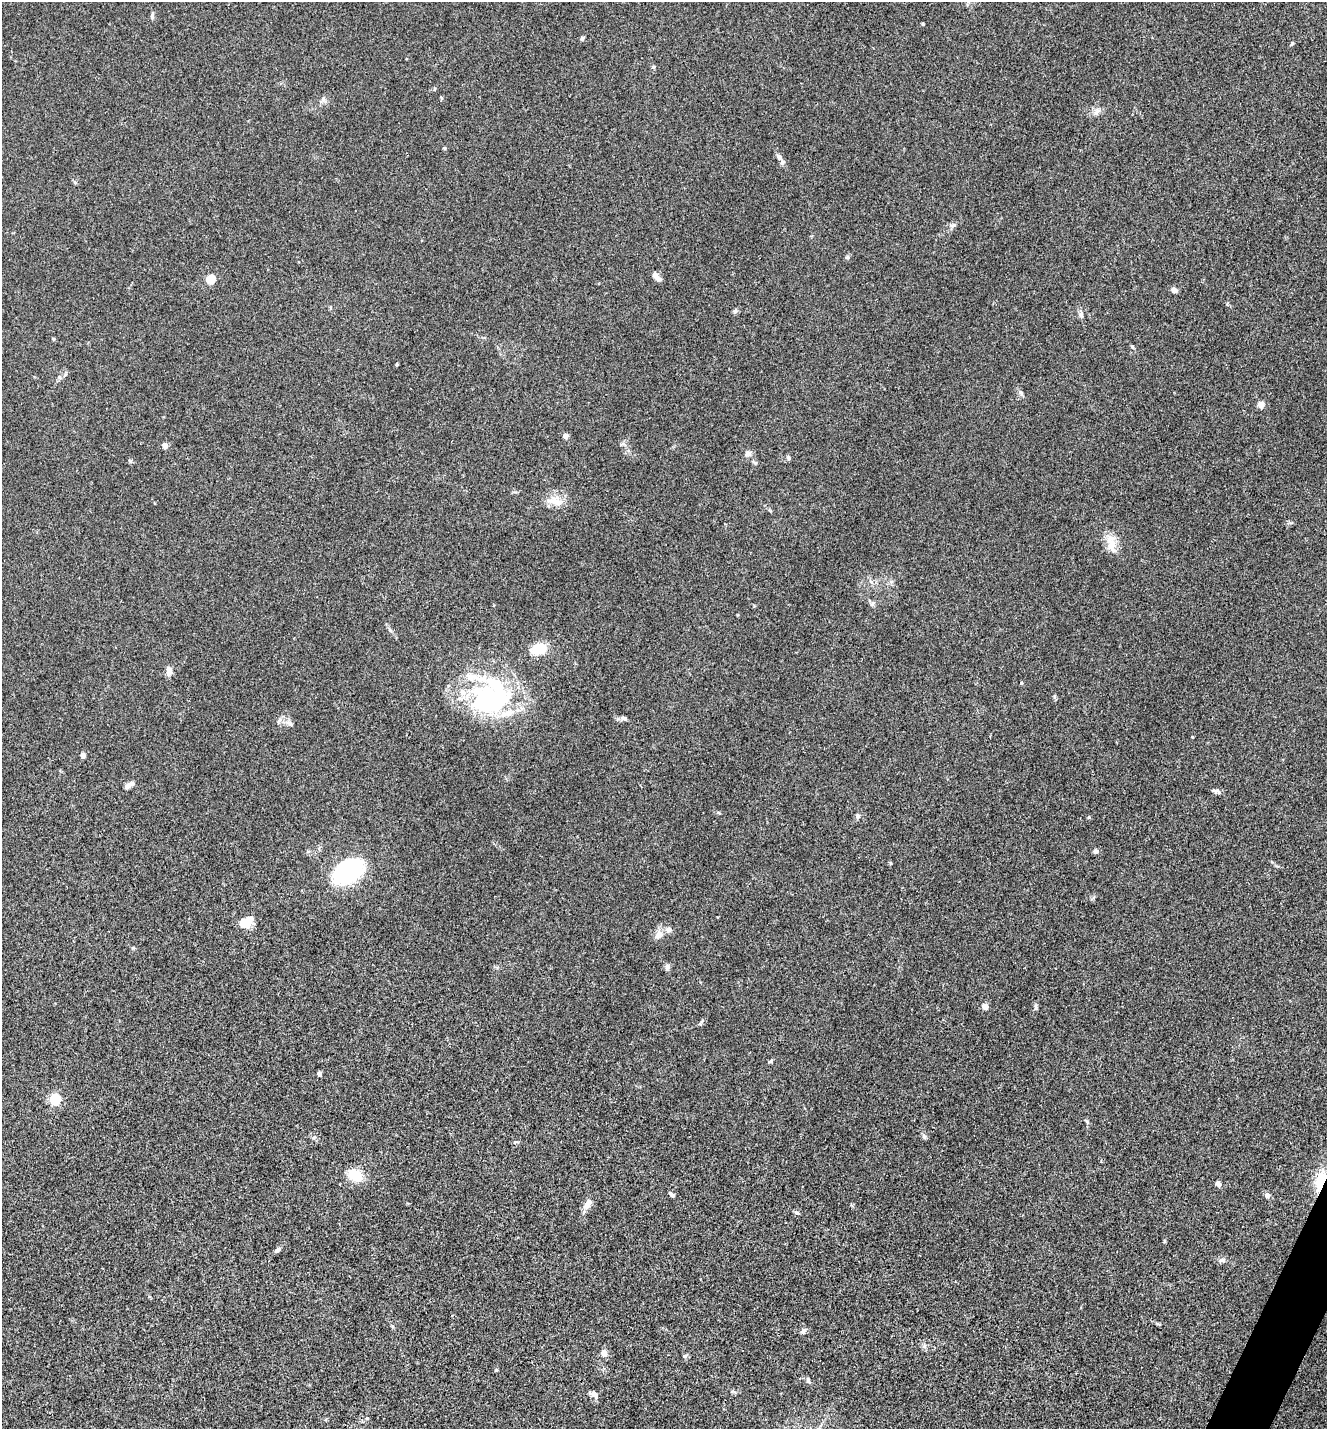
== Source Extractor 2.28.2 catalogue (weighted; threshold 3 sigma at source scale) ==
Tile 6 of 4 x 4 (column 2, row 2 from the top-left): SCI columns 1608-2932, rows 2859-4285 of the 5726 x 5715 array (HDU 1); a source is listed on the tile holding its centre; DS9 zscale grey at full resolution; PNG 1329 x 1431 px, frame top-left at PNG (2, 2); no overlay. Shown black and unused: <1% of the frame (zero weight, under 3 of 4 exposures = <1% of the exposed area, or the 3 px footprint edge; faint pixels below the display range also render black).
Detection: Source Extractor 2.28.2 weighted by HDU 2 'WHT'; one run over the whole footprint, this tile lists its part. Background 0.0238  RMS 0.0045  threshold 0.0202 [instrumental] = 3 sigma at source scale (4.5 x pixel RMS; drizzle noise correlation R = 1.50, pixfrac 1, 0.05/0.05 arcsec/px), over >= 5 px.
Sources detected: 79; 3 inside a brighter object's white glare — not listed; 5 inside a brighter listed object's ellipse — not listed separately; the other 71 listed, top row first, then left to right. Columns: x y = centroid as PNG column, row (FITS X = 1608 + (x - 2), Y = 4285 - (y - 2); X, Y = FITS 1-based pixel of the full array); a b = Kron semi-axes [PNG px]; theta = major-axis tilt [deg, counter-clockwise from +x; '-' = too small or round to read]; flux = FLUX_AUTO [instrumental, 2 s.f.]
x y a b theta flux
152 15 9 4 82 0.94
923 24 3 3 - 0.46
582 39 6 5 - 0.87
1292 43 5 4 - 0.49
653 67 5 3 - 0.51
323 99 6 6 - 1.1
1096 112 8 6 69 1.5
444 148 5 4 - 0.45
779 157 8 6 -47 1.6
953 225 10 4 18 1.2
847 257 5 5 - 0.63
656 277 11 6 -50 2.4
211 279 5 5 - 19
1174 290 6 5 - 1.8
735 311 6 6 - 0.86
1081 315 9 6 -89 1.2
53 339 5 4 - 0.48
1132 347 5 4 - 0.59
397 365 3 3 - 0.53
1021 393 7 4 -57 0.81
1261 405 6 6 - 3.2
565 436 4 4 - 3.2
165 446 4 4 - 4.4
748 454 8 7 - 1.6
788 458 6 5 - 0.82
558 502 24 11 -33 5.5
1112 544 28 10 -78 5.9
871 582 6 4 -20 0.83
539 649 13 8 15 12
169 671 9 6 90 3.1
1021 683 4 4 - 0.61
463 692 9 7 -34 2.6
500 697 65 28 -70 43
624 718 8 5 -15 1.2
279 720 10 4 56 0.96
290 723 8 6 -22 1.2
1192 737 3 3 - 0.32
83 755 6 5 - 1.4
128 785 12 6 45 1.7
1215 791 13 4 -11 1.1
718 812 6 4 -2 0.54
858 816 6 5 - 1.2
1089 817 4 3 - 0.43
1095 851 6 5 - 1
890 863 5 3 - 0.5
349 871 28 18 31 54
245 923 10 8 -16 9
658 935 13 9 43 2.8
667 967 6 6 - 1.6
985 1007 4 4 - 5.3
1035 1008 8 4 -81 0.8
770 1061 6 4 31 0.59
319 1074 4 4 - 1.9
55 1100 5 5 - 44
1086 1121 6 4 -69 0.61
924 1136 8 5 -64 0.94
355 1175 13 10 -30 11
1321 1181 17 8 75 16
1218 1184 5 4 - 2.5
671 1194 7 4 -45 1
1267 1195 4 4 - 2.9
587 1204 14 7 59 3.3
797 1213 7 5 -3 0.8
277 1250 9 5 42 1.1
1222 1260 8 6 2 1.5
803 1331 7 6 - 1
924 1346 6 6 - 1
604 1353 7 6 - 2.8
685 1356 7 5 29 0.84
808 1380 8 5 -74 0.89
594 1394 12 6 -33 1.9
Overlapping masked pixels (flux is a lower limit): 1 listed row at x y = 1321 1181
Unlisted compact peaks at least as high as the median listed source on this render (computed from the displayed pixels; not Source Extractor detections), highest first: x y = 496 1370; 133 948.